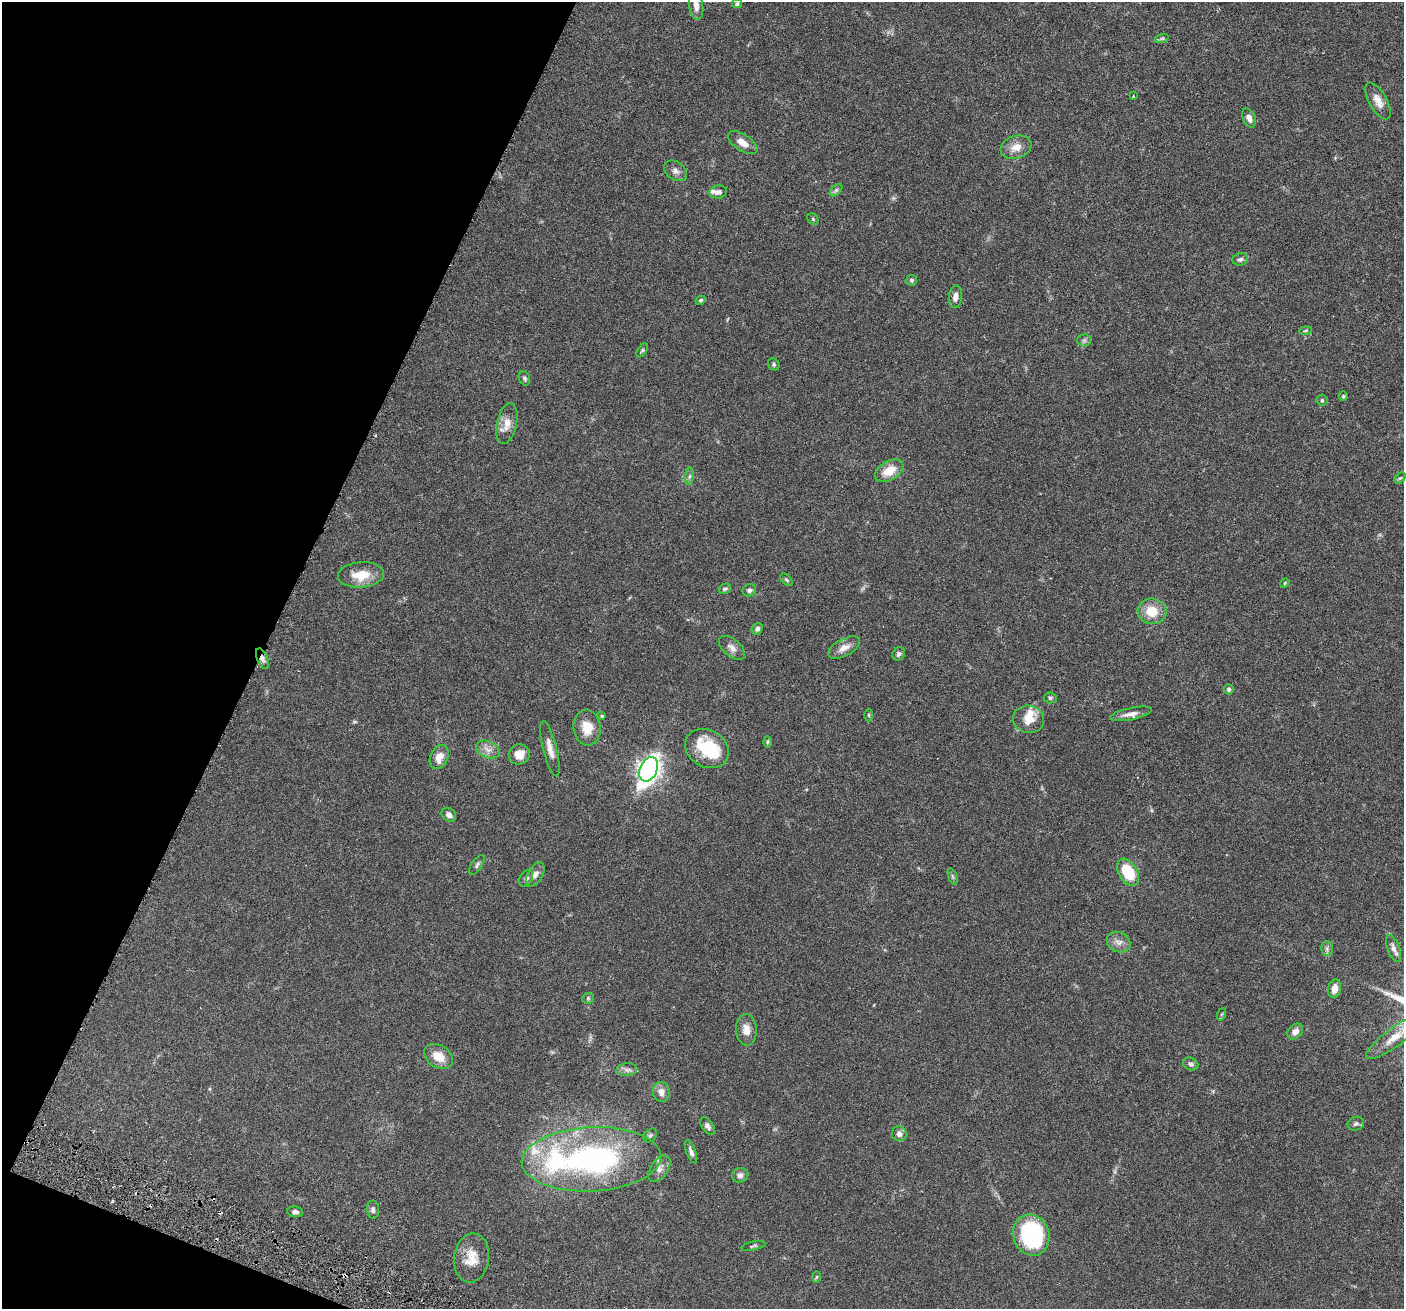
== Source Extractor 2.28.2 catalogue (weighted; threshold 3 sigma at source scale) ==
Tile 9 of 4 x 4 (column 1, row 3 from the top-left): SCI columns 32-1433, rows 1641-2947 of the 5669 x 5762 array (HDU 1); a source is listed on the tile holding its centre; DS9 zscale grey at full resolution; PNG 1406 x 1311 px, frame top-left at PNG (2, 2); each listed source drawn as its Kron ellipse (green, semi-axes under 4 px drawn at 4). Shown black and unused: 20% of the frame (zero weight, under 3 of 6 exposures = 3% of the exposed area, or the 3 px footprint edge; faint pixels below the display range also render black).
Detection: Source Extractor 2.28.2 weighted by HDU 2 'WHT'; one run over the whole footprint, this tile lists its part. Background 0.054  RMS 0.0031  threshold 0.0128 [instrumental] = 3 sigma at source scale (4.09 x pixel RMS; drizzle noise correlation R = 1.36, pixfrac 0.8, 0.05/0.05 arcsec/px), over >= 5 px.
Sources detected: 92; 1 inside a brighter object's white glare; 2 cosmic-ray / hot-pixel residue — neither listed nor drawn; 4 inside a brighter listed object's ellipse — not listed separately; the other 85 listed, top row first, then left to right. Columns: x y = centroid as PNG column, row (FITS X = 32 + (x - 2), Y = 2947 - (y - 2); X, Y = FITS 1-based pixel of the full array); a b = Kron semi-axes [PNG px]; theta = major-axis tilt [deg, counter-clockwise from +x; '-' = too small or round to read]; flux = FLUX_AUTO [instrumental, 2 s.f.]
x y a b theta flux
737 4 5 4 - 0.6
696 5 14 7 -83 2
1162 38 7 4 19 0.45
1133 96 3 3 - 0.23
1378 101 20 9 -61 2.9
1249 118 10 6 -64 1.5
743 143 17 8 -34 2.7
1016 147 16 11 19 3.3
675 171 12 9 -36 1.4
836 190 7 4 45 0.61
718 192 9 6 8 1.1
813 219 6 5 - 0.44
1240 259 8 6 15 0.82
912 280 5 5 - 0.54
955 297 11 6 83 1.7
701 300 5 4 - 0.49
1306 331 6 3 9 0.32
1084 340 6 6 - 0.68
642 350 8 4 57 0.45
774 364 6 5 - 0.5
525 378 7 5 -69 0.64
1343 396 5 4 - 0.35
1322 400 5 5 - 0.44
507 424 21 10 78 3.1
889 471 15 9 30 4.6
689 476 8 4 81 0.64
1400 478 7 4 42 0.41
361 575 23 12 4 6.4
786 580 7 4 -45 0.51
1285 583 4 4 - 0.27
725 589 6 5 - 0.63
749 590 7 6 - 0.83
1152 611 14 13 - 5.8
757 629 6 5 - 0.82
732 648 15 8 -41 1.8
844 648 17 8 29 2.4
899 654 7 6 - 0.77
262 658 11 5 -67 1.1
1229 689 5 5 - 0.62
1050 698 6 5 - 0.52
1131 714 21 6 12 2
869 715 6 4 -89 0.35
602 716 4 4 - 0.35
1028 719 16 13 -10 4
587 728 18 13 -84 4.7
767 742 6 4 89 0.39
707 748 23 18 -29 13
550 749 28 7 -76 2.6
488 750 12 8 -25 2
519 754 10 10 - 3
439 757 13 9 66 2.9
649 769 13 8 65 170
449 815 8 6 -39 1.4
477 865 11 5 57 0.76
1128 872 15 9 -59 11
535 874 13 7 61 1.5
952 876 8 3 -71 0.44
526 879 9 6 58 0.89
1119 942 12 9 -27 1.8
1327 948 7 6 - 0.73
1393 948 14 6 -70 1.4
1335 989 9 6 79 2.4
588 998 6 5 - 0.45
1222 1014 6 4 70 0.33
746 1030 15 10 -85 2.6
1295 1032 9 6 47 1.7
1395 1037 35 9 36 5.9
438 1056 15 11 -32 4.1
1191 1064 8 6 -22 0.88
627 1070 10 6 5 1
661 1092 10 8 -77 1.8
1356 1124 8 6 19 0.81
708 1126 10 5 -52 1.1
899 1134 7 7 - 1.6
650 1135 8 5 48 0.51
691 1152 12 4 -69 1.1
591 1159 70 32 3 68
659 1169 15 8 55 1.9
740 1175 8 7 - 1.2
373 1209 9 6 -85 0.76
295 1212 8 5 -9 0.83
1031 1235 21 18 -70 34
753 1246 12 4 12 0.54
472 1258 24 17 83 5.2
816 1277 6 4 88 0.34
Overlapping masked pixels (flux is a lower limit): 1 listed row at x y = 262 658
Isophote crosses this tile's border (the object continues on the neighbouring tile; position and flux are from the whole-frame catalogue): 2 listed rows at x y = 696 5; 1395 1037